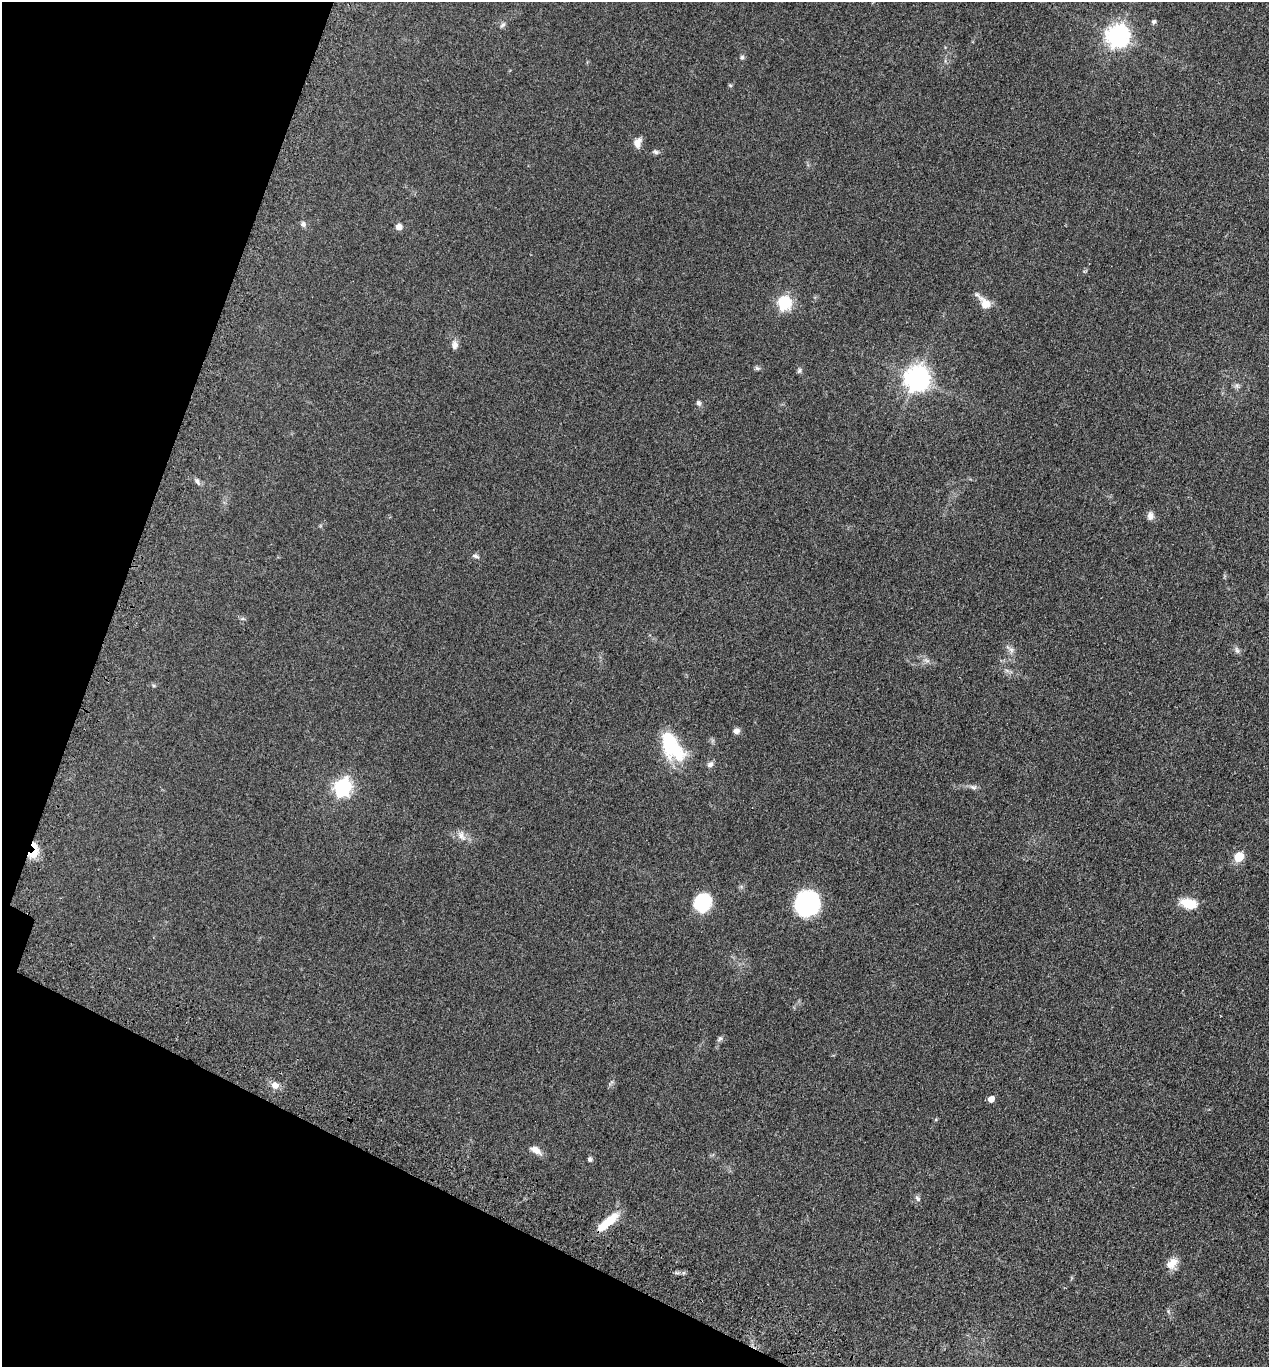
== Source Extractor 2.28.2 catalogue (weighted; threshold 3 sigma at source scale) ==
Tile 9 of 4 x 4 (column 1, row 3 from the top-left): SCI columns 392-1658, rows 1503-2867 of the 5716 x 5734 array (HDU 1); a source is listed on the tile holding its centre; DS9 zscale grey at full resolution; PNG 1271 x 1369 px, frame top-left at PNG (2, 2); no overlay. Shown black and unused: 18% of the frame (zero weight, under 3 of 4 exposures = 9% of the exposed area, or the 3 px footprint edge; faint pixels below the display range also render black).
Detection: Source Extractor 2.28.2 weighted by HDU 2 'WHT'; one run over the whole footprint, this tile lists its part. Background 0.129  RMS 0.0074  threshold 0.0334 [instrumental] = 3 sigma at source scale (4.5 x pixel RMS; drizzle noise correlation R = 1.50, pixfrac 1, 0.05/0.05 arcsec/px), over >= 5 px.
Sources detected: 45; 1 inside a brighter object's white glare — not listed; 1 inside a brighter listed object's ellipse — not listed separately; the other 43 listed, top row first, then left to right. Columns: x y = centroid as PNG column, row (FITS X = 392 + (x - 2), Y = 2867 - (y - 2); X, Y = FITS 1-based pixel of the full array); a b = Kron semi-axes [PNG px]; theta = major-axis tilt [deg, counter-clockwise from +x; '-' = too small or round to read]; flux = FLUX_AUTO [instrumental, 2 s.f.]
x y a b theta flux
1154 22 5 4 - 1.8
503 25 10 5 48 1.7
1117 36 8 8 - 510
742 57 6 5 - 1.3
730 85 6 3 -19 0.78
637 143 12 8 71 5.3
655 152 8 6 -15 1.7
303 224 7 7 - 2.2
399 227 5 5 - 6
784 303 7 6 - 100
985 304 18 11 -52 9
455 345 11 8 86 3.7
757 368 7 5 -4 1.4
799 371 7 5 72 1.5
916 379 9 8 - 670
1237 386 6 6 - 1.8
698 403 7 6 - 1.8
197 481 11 5 -59 2.2
1150 516 11 8 88 3.4
475 556 9 5 -16 1.7
242 619 6 4 19 1
1011 650 9 6 -62 2.7
1237 650 10 5 -65 2
927 661 9 4 -19 1.9
736 731 8 7 - 2.8
674 749 37 22 -51 34
710 764 9 7 41 2.6
342 787 8 7 - 230
973 787 11 6 -11 2.4
461 836 16 9 -55 5.1
34 853 19 9 47 11
1239 857 6 5 - 28
702 903 19 16 57 31
807 903 24 22 66 68
1189 903 21 11 -13 13
720 1039 9 5 52 1.7
275 1085 10 9 - 4.8
991 1099 6 5 - 5.4
535 1150 14 7 -34 5.3
590 1159 6 5 - 1.6
918 1198 9 5 -59 1.8
607 1222 30 8 40 19
1172 1263 16 10 46 8.1
Overlapping masked pixels (flux is a lower limit): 1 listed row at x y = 34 853